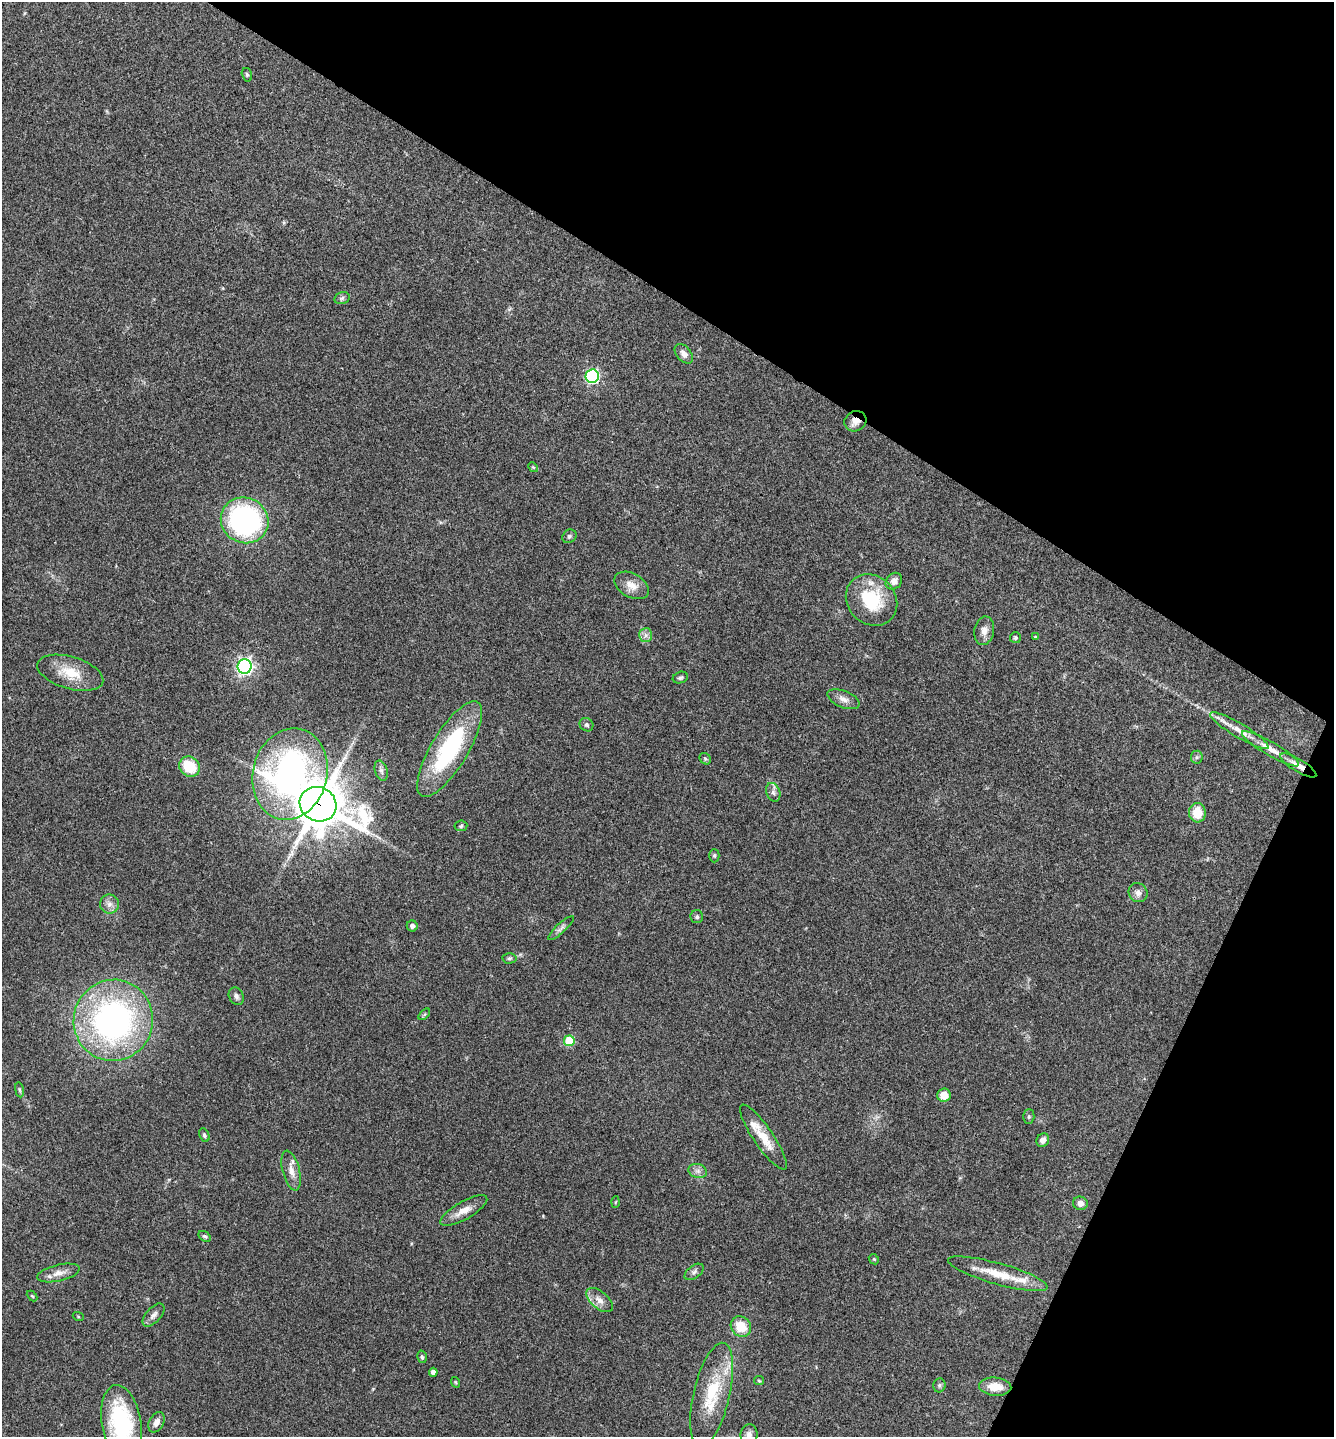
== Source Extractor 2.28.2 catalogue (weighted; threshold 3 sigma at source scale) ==
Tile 8 of 4 x 4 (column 4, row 2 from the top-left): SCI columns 4144-5475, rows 2878-4312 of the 5761 x 5752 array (HDU 1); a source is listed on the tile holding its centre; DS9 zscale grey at full resolution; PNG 1336 x 1439 px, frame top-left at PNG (2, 2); each listed source drawn as its Kron ellipse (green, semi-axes under 4 px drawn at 4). Shown black and unused: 28% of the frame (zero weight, under 3 of 4 exposures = <1% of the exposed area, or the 3 px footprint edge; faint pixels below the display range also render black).
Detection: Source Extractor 2.28.2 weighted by HDU 2 'WHT'; one run over the whole footprint, this tile lists its part. Background 0.0754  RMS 0.0059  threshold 0.0265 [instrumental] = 3 sigma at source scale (4.5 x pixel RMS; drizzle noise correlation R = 1.50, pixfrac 1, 0.05/0.05 arcsec/px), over >= 5 px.
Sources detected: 78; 1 long thin detection or spike segment (spike, bleed or trail) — neither listed nor drawn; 2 inside a brighter listed object's ellipse — not listed separately; the other 75 listed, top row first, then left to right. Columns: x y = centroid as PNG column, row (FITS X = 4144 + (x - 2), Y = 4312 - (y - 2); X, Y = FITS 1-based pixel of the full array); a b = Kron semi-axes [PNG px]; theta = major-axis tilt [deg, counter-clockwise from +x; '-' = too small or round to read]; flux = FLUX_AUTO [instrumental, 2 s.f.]
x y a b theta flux
247 75 7 5 -74 0.93
342 298 8 6 15 1.4
684 354 11 7 -49 3.1
592 376 7 6 - 93
855 421 11 10 - 5.1
533 467 5 4 - 0.63
245 520 24 22 -28 110
569 536 7 6 - 1.3
894 581 9 7 46 3.4
631 585 19 12 -28 6.5
871 600 28 23 -46 31
984 631 14 10 79 4.5
646 635 7 6 - 2.1
1035 637 4 3 - 0.54
1015 638 5 5 - 1.1
245 666 7 7 - 180
70 673 34 16 -16 15
680 678 8 5 21 1.3
843 699 17 8 -22 4
586 725 7 6 - 1.5
1239 731 34 7 -31 7.9
450 749 55 18 59 67
1270 749 33 7 -30 7.9
1197 757 6 6 - 1.2
705 759 6 5 - 0.82
1298 766 20 6 -31 5.6
190 767 11 9 -38 20
381 771 10 6 -72 2
290 774 46 37 75 200
773 792 9 7 -69 2.2
318 804 19 17 -28 2400
1197 813 10 8 -87 11
461 826 6 5 - 0.99
714 856 6 5 - 0.93
1138 893 10 9 - 3.1
109 904 9 9 - 3.3
697 917 6 6 - 1.3
412 926 5 5 - 1.8
561 928 17 5 43 2.4
509 958 7 5 3 1.2
236 996 9 7 -63 1.9
424 1014 7 4 45 0.79
113 1020 41 39 72 170
569 1041 5 5 - 28
19 1090 7 4 -81 0.87
944 1095 7 6 - 7.7
1029 1116 7 5 89 1.1
204 1135 7 5 -66 1.1
763 1137 39 10 -56 13
1043 1140 7 6 - 3.1
291 1171 20 8 -76 5.2
698 1171 9 7 -15 2.5
615 1202 5 3 - 0.56
1080 1203 7 6 - 3.2
464 1211 26 9 30 7
205 1236 7 4 -37 1
874 1259 5 4 - 0.73
694 1272 11 6 36 1.9
58 1273 22 8 13 5.3
998 1274 51 10 -16 17
32 1296 6 3 -44 0.66
599 1300 16 8 -40 4.7
153 1315 14 7 48 2.8
78 1316 5 3 - 0.5
741 1327 11 9 -44 12
422 1357 6 5 - 0.97
433 1372 4 4 - 3
759 1381 5 4 - 0.65
455 1382 5 3 - 0.52
939 1385 7 6 - 1.2
995 1387 16 9 -5 8.9
712 1395 53 18 77 30
156 1422 11 7 62 3.5
121 1423 38 19 -80 68
749 1434 10 8 81 3.3
Overlapping masked pixels (flux is a lower limit): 4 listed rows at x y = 855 421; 1298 766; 290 774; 318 804
Isophote crosses this tile's border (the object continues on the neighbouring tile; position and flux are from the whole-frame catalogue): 2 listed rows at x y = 121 1423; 749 1434